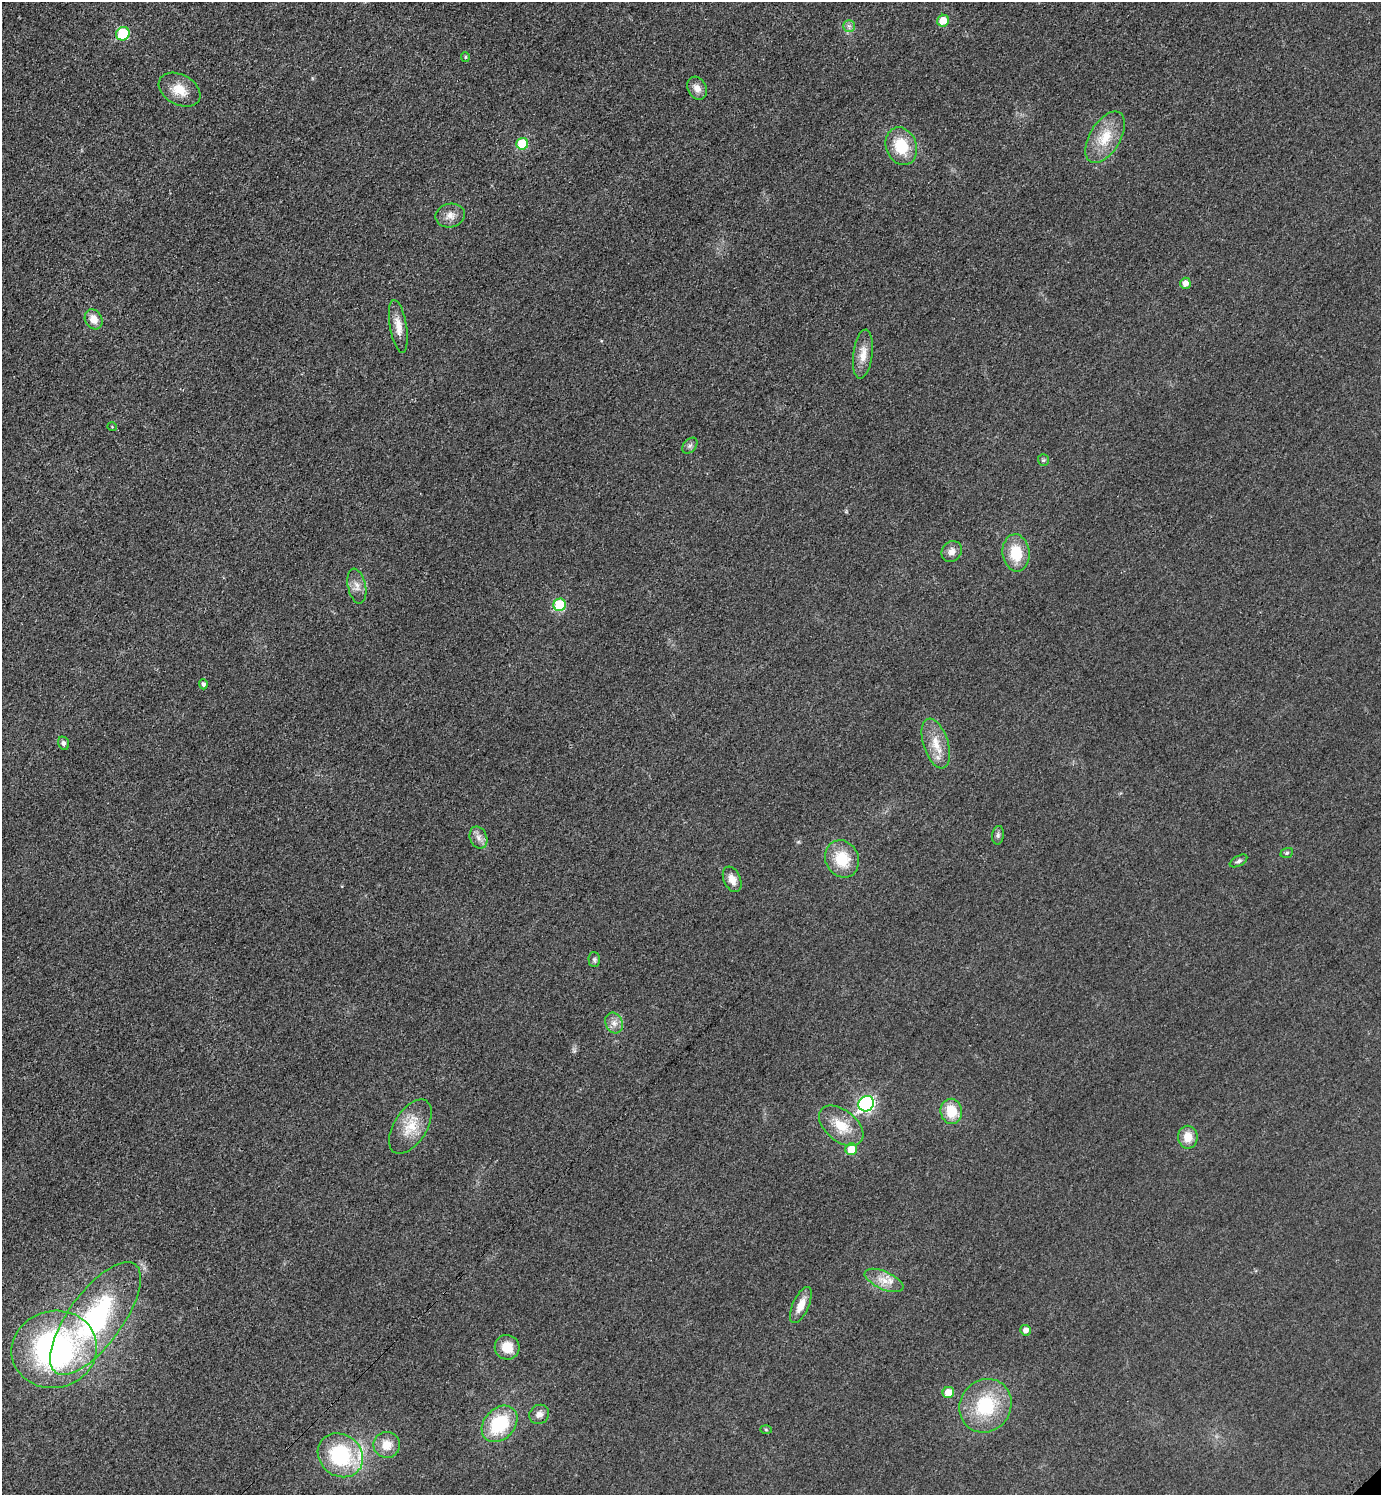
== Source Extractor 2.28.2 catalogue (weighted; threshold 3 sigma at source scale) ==
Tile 11 of 4 x 4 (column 3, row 3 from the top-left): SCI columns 3072-4450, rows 1502-2994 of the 5995 x 5997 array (HDU 1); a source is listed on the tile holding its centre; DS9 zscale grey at full resolution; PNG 1383 x 1497 px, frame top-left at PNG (2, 2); each listed source drawn as its Kron ellipse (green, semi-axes under 4 px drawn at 4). Shown black and unused: <1% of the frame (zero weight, under 3 of 4 exposures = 1% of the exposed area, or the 3 px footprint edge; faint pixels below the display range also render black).
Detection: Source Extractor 2.28.2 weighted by HDU 2 'WHT'; one run over the whole footprint, this tile lists its part. Background 0.0342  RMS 0.006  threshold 0.0268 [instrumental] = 3 sigma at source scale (4.5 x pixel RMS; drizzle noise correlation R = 1.50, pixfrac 1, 0.05/0.05 arcsec/px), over >= 5 px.
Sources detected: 52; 1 inside a brighter listed object's ellipse — not listed separately; the other 51 listed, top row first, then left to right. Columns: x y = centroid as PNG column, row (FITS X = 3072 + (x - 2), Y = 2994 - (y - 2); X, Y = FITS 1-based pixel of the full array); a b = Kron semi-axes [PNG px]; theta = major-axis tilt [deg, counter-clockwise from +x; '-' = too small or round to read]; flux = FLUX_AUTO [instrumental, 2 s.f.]
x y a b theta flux
943 21 6 6 - 9.6
849 26 6 6 - 1.7
123 34 7 6 - 29
465 57 5 4 - 0.88
697 88 12 9 -62 4.6
180 90 22 15 -28 11
1105 137 29 15 59 16
522 144 6 6 - 18
901 146 19 15 -68 20
450 216 15 11 11 5.2
1185 283 5 5 - 4
94 319 10 8 -62 6.5
398 326 27 8 -80 7
863 354 25 9 83 7.7
112 427 5 3 - 0.48
690 446 9 6 48 1.7
1043 460 6 5 - 0.96
952 551 11 9 51 3.9
1016 553 18 13 -83 18
357 586 18 9 -78 4.9
560 605 6 6 - 25
203 684 5 4 - 1.5
63 743 7 5 -69 1.7
936 743 26 12 -72 11
998 835 9 6 81 1.6
478 838 11 8 -67 3.5
1287 853 6 5 - 0.95
842 859 19 16 -64 19
1239 861 10 5 28 1.5
732 879 13 8 -66 5.3
594 960 7 5 -89 1.4
614 1023 11 8 -64 3.7
866 1104 8 7 - 120
951 1111 12 10 -82 14
841 1126 25 15 -39 15
410 1127 30 16 58 15
1188 1137 11 10 - 7.8
851 1149 6 5 - 11
884 1280 21 9 -24 7.4
801 1305 19 8 66 7.3
95 1318 67 27 54 96
1026 1330 5 5 - 2.9
507 1347 12 12 - 10
54 1349 43 38 14 150
948 1392 6 5 - 8.3
985 1406 28 25 53 35
539 1414 10 9 - 3.7
500 1424 20 15 47 34
766 1429 6 4 -2 0.8
387 1445 13 13 - 8.8
340 1455 24 20 -38 48